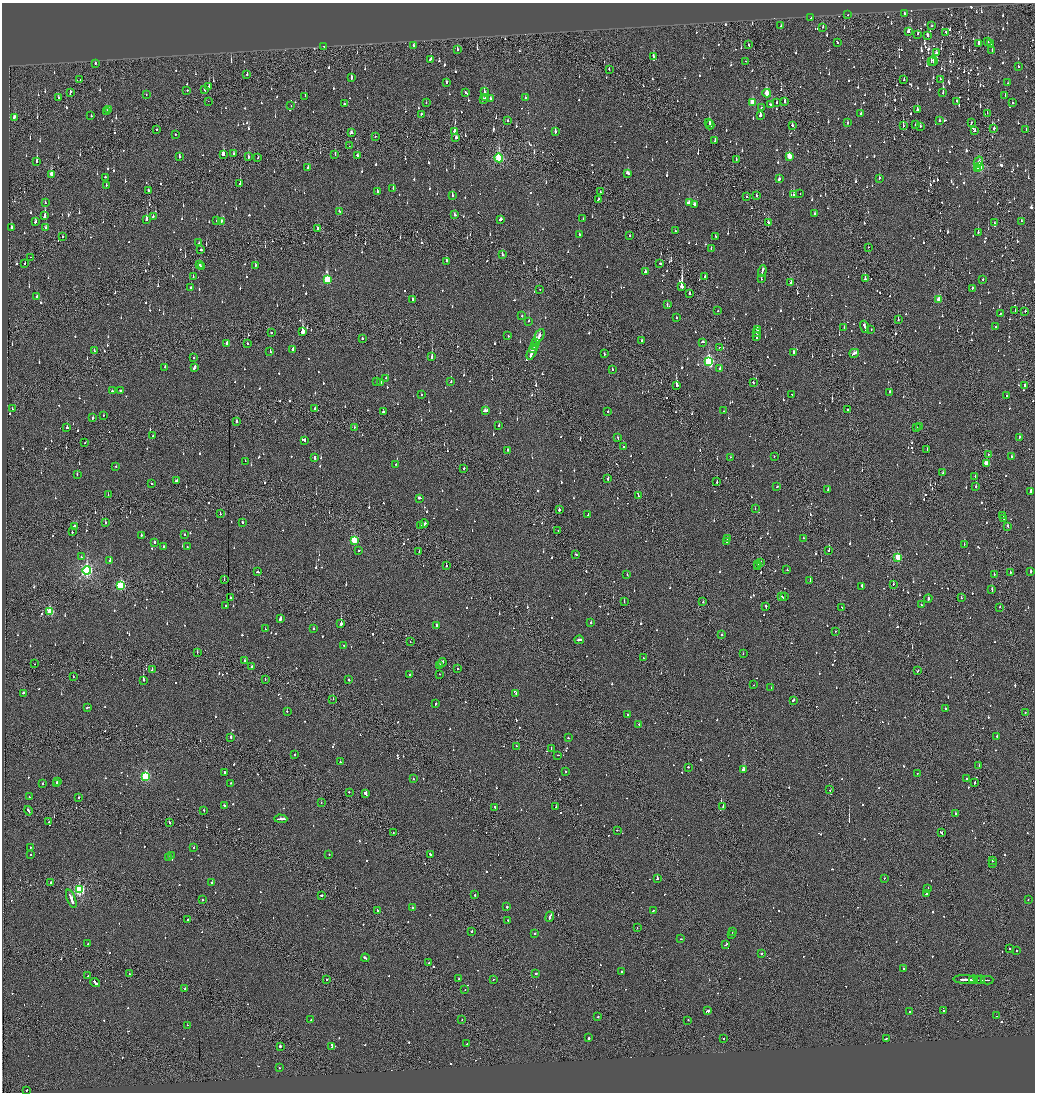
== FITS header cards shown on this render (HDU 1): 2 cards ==
NAXIS1  =                 2065
NAXIS2  =                 2180

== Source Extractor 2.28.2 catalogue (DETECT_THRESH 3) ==
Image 2065 x 2180 px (HDU 1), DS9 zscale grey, zoomed out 1/2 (1 PNG px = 2 x 2 image px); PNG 1037 x 1094 px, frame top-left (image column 1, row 2179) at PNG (2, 3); each listed source drawn as its Kron ellipse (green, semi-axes under 4 px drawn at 4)
Background -0.103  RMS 0.066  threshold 0.197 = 3 sigma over >= 5 px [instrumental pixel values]
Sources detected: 1670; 87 cannot appear on this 1/2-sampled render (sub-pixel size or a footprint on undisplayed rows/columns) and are neither listed nor drawn; of the other 1583, the 500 brightest by FLUX_AUTO listed and drawn (1083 fainter detections omitted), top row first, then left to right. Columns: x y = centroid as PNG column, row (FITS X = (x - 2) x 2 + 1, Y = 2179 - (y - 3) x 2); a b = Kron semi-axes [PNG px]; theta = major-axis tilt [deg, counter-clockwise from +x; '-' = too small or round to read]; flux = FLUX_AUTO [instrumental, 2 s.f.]
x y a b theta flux
904 14 3 2 - 87
848 15 2 1 - 98
811 18 2 2 - 79
781 26 2 2 - 61
932 26 2 2 - 54
823 27 2 2 - 110
908 32 3 2 - 130
946 32 2 2 - 77
918 34 2 2 - 65
928 35 4 2 - 100
837 42 3 2 - 120
987 42 3 2 - 65
979 43 3 2 - 460
991 43 2 2 - 130
748 44 3 1 - 94
414 46 2 2 - 270
324 47 2 1 - 81
457 50 3 2 - 71
992 51 2 2 - 210
936 53 4 2 - 110
653 56 3 2 - 140
430 59 3 2 - 81
745 61 2 2 - 86
933 61 5 2 - 120
931 62 2 2 - 190
95 63 2 2 - 77
1018 66 2 2 - 240
609 69 3 1 - 72
247 74 2 2 - 93
351 78 3 2 - 120
80 79 2 2 - 58
904 79 2 2 - 71
940 79 2 2 - 170
446 82 2 2 - 86
1008 83 2 1 - 58
209 86 3 1 - 430
187 90 2 1 - 160
205 90 3 2 - 55
70 92 3 1 - 130
484 92 3 2 - 110
943 92 3 2 - 110
466 93 3 2 - 150
767 93 4 3 - 290
146 95 2 2 - 56
305 96 2 2 - 83
1005 96 2 2 - 68
58 98 2 2 - 73
485 98 4 2 - 120
525 98 2 2 - 250
483 99 3 2 - 120
491 99 3 2 - 60
208 101 2 1 - 120
956 101 3 2 - 100
784 102 2 2 - 210
426 103 2 2 - 54
752 103 4 3 - 380
777 103 2 2 - 57
1013 103 2 2 - 60
344 104 2 2 - 100
770 104 2 2 - 200
291 106 2 1 - 56
761 107 2 2 - 74
109 109 3 2 - 60
917 110 2 2 - 180
107 112 2 2 - 96
987 113 2 1 - 65
421 114 2 2 - 78
861 114 2 2 - 66
91 115 2 2 - 100
760 115 3 2 - 210
15 117 4 2 - 180
508 121 2 2 - 72
940 121 2 2 - 58
709 122 3 2 - 200
848 123 2 2 - 110
971 123 2 2 - 71
916 124 3 1 - 88
710 125 4 2 - 270
792 125 2 2 - 88
903 126 2 1 - 160
920 126 2 2 - 210
994 128 2 2 - 79
157 129 2 2 - 92
975 130 2 2 - 230
1026 130 2 2 - 56
454 131 4 2 - 620
555 132 3 2 - 230
351 133 3 2 - 140
175 134 2 2 - 56
375 137 2 1 - 180
455 138 3 2 - 130
715 140 3 2 - 110
349 146 2 1 - 140
223 154 3 3 - 200
234 154 3 3 - 82
335 155 3 1 - 110
357 156 3 2 - 120
789 156 3 3 - 340
180 157 2 2 - 73
248 157 2 2 - 110
258 158 2 2 - 120
499 158 4 3 - 1100
736 160 2 1 - 58
37 161 3 2 - 500
978 162 6 3 61 79
979 166 3 3 - 1200
308 168 2 2 - 130
978 169 2 2 - 100
628 173 4 2 - 180
51 174 3 2 - 170
105 177 2 2 - 120
879 178 2 2 - 140
779 179 3 2 - 100
240 184 2 2 - 96
106 185 2 2 - 72
393 188 2 2 - 160
148 191 2 2 - 120
377 191 3 2 - 76
600 191 2 1 - 75
800 194 2 2 - 57
756 195 2 2 - 120
794 195 3 2 - 170
452 196 2 2 - 280
747 197 2 1 - 57
598 199 3 2 - 63
45 203 2 2 - 56
689 203 3 2 - 190
695 204 4 3 - 120
339 211 2 2 - 69
815 213 2 2 - 82
455 215 2 2 - 70
44 216 4 2 - 250
153 216 2 2 - 84
583 218 2 2 - 63
146 219 2 2 - 230
500 219 3 2 - 92
217 221 2 2 - 100
221 221 3 2 - 55
1021 221 2 2 - 98
35 222 3 2 - 80
768 222 3 2 - 170
994 223 2 1 - 75
11 227 2 2 - 110
46 228 2 2 - 140
317 229 3 2 - 94
675 231 2 2 - 130
978 232 2 2 - 150
579 235 2 2 - 130
62 236 2 1 - 130
630 236 2 2 - 64
716 236 4 2 - 130
199 243 2 2 - 350
868 247 2 1 - 66
711 248 2 2 - 67
201 250 2 2 - 140
502 255 2 1 - 240
31 257 2 1 - 180
446 261 2 2 - 90
25 263 3 2 - 56
660 263 2 2 - 98
200 265 2 2 - 110
255 266 3 2 - 73
201 267 3 1 - 160
762 271 6 2 71 190
645 272 2 2 - 270
193 277 2 2 - 60
705 277 3 1 - 130
761 279 2 2 - 64
865 279 3 2 - 97
327 280 4 3 - 750
983 280 2 2 - 76
791 283 3 2 - 88
682 287 4 2 - 4800
191 288 2 2 - 120
972 288 3 2 - 60
540 289 2 1 - 70
689 293 2 1 - 260
37 296 2 2 - 95
412 299 2 2 - 150
939 300 3 2 - 190
667 305 3 2 - 110
1015 310 2 1 - 64
718 311 2 2 - 240
1025 311 2 2 - 170
1000 314 2 2 - 61
522 316 2 2 - 60
676 318 2 2 - 84
898 319 2 1 - 70
529 321 2 2 - 140
865 327 6 2 -72 240
995 327 2 2 - 78
844 328 2 2 - 120
757 329 3 2 - 120
871 329 2 2 - 90
272 332 2 2 - 130
302 332 3 2 - 12000
757 332 4 2 - 160
508 336 2 2 - 93
539 336 7 2 64 440
757 337 3 2 - 330
362 339 2 2 - 240
642 341 2 2 - 110
702 342 3 2 - 85
247 343 2 2 - 260
536 343 4 2 - 500
227 344 3 2 - 73
535 345 2 1 - 120
719 347 2 2 - 64
534 348 5 2 - 180
293 349 2 2 - 220
94 351 3 2 - 61
270 351 2 2 - 70
794 352 3 2 - 210
532 353 7 2 64 310
854 353 5 2 - 260
604 354 2 2 - 89
432 357 3 2 - 420
193 358 2 1 - 74
709 361 4 3 - 1700
165 367 2 2 - 70
194 367 4 2 - 140
720 368 2 2 - 120
612 369 2 2 - 130
386 378 2 2 - 87
376 382 2 2 - 74
381 382 3 2 - 88
451 382 2 2 - 100
753 383 2 2 - 69
676 385 3 2 - 1300
1025 385 3 2 - 150
112 391 2 2 - 150
120 391 2 2 - 200
890 392 2 2 - 140
421 395 2 2 - 61
792 395 2 2 - 91
1007 395 2 2 - 60
315 408 2 2 - 110
12 409 2 2 - 95
847 409 2 1 - 200
485 411 4 2 - 160
608 411 2 2 - 170
723 411 2 2 - 75
383 412 2 2 - 400
103 415 2 2 - 61
93 418 2 2 - 270
237 422 2 2 - 310
499 425 2 2 - 110
67 427 2 2 - 89
354 427 2 2 - 61
920 427 3 2 - 230
917 428 2 1 - 97
153 436 2 2 - 60
1019 437 3 2 - 86
617 438 3 2 - 73
305 440 2 2 - 74
85 443 2 2 - 61
623 447 2 2 - 54
927 449 3 1 - 120
508 450 3 2 - 84
988 454 2 1 - 56
774 456 2 2 - 67
315 457 2 2 - 220
731 457 2 2 - 92
1011 457 3 2 - 86
245 461 2 2 - 150
986 463 3 2 - 200
396 464 2 1 - 65
116 466 2 2 - 57
464 468 2 2 - 110
943 473 3 2 - 66
77 475 2 2 - 68
975 477 3 2 - 120
608 479 2 2 - 420
177 481 2 2 - 140
717 482 2 2 - 75
151 484 2 2 - 73
976 486 2 2 - 79
777 487 2 2 - 55
828 490 2 2 - 71
1031 492 3 2 - 360
108 495 2 1 - 81
638 496 3 1 - 94
419 498 3 2 - 120
755 509 2 1 - 57
559 510 2 2 - 560
220 514 2 2 - 56
588 514 2 2 - 55
1003 516 2 1 - 99
1004 519 3 2 - 200
105 522 2 2 - 130
242 522 2 2 - 68
424 524 4 2 - 170
75 526 4 2 - 120
421 526 2 2 - 97
1008 526 3 1 - 71
558 531 2 1 - 59
72 532 2 2 - 78
141 535 2 2 - 110
185 535 2 2 - 75
803 538 2 2 - 64
727 539 2 2 - 71
354 540 3 3 - 560
154 542 2 2 - 140
727 542 2 2 - 67
964 544 3 2 - 85
163 547 2 2 - 70
187 547 2 2 - 100
359 550 2 2 - 68
829 550 2 2 - 85
419 552 3 1 - 74
576 554 2 2 - 69
81 557 2 2 - 65
898 557 3 3 - 560
110 561 2 2 - 240
761 563 2 1 - 100
758 565 2 1 - 88
446 566 2 2 - 180
757 567 2 2 - 54
87 570 4 4 - 2900
787 570 2 2 - 220
1031 571 2 2 - 230
258 572 3 2 - 150
1010 573 2 1 - 76
994 574 2 1 - 100
627 575 2 1 - 110
224 580 2 1 - 56
810 581 2 2 - 97
893 584 2 1 - 89
121 585 3 3 - 1200
862 586 3 2 - 190
992 590 3 2 - 110
784 596 4 1 - 120
781 597 2 2 - 65
230 598 2 2 - 83
928 598 4 2 - 190
961 598 2 2 - 100
624 601 2 1 - 70
703 602 2 2 - 59
921 604 2 2 - 57
226 606 2 2 - 89
766 606 3 2 - 130
842 607 3 2 - 82
1000 607 2 1 - 82
50 612 3 3 - 590
280 618 3 2 - 440
591 623 2 2 - 190
341 624 2 2 - 1000
436 625 2 2 - 190
265 629 2 2 - 73
314 629 2 2 - 120
835 631 2 1 - 89
722 635 2 2 - 120
579 640 5 2 - 110
410 641 2 1 - 86
344 646 2 2 - 74
197 652 2 1 - 140
743 654 2 2 - 96
643 658 2 1 - 62
245 661 2 2 - 61
442 663 5 2 - 200
35 664 2 1 - 65
440 665 3 1 - 130
252 667 2 2 - 86
457 668 2 1 - 68
152 670 2 2 - 220
918 671 3 1 - 83
409 674 2 2 - 74
439 674 2 1 - 54
73 677 2 2 - 110
265 679 2 1 - 56
143 680 3 2 - 430
348 680 2 2 - 87
753 685 2 1 - 320
771 687 2 1 - 57
23 693 3 2 - 85
516 694 2 2 - 100
333 699 2 2 - 120
793 700 2 2 - 300
435 704 3 2 - 92
87 708 3 2 - 93
945 708 2 2 - 77
287 711 2 2 - 120
1025 713 2 1 - 160
627 715 2 2 - 78
639 724 2 2 - 150
997 736 2 2 - 320
231 737 2 2 - 390
568 738 2 2 - 76
516 746 2 1 - 65
551 748 2 1 - 93
295 755 2 2 - 96
558 755 2 2 - 81
340 762 2 2 - 170
979 765 2 1 - 180
688 767 2 2 - 210
744 770 4 2 - 3300
566 771 2 1 - 150
225 773 3 2 - 120
917 773 2 1 - 240
145 776 3 3 - 1200
413 779 2 2 - 97
967 779 2 2 - 62
57 781 2 2 - 61
56 783 2 2 - 120
230 783 2 2 - 72
975 783 3 2 - 86
43 784 2 2 - 260
830 790 2 1 - 61
349 792 2 1 - 58
366 794 3 2 - 430
29 797 2 2 - 55
78 797 2 2 - 160
321 803 2 2 - 66
224 805 2 2 - 100
723 806 2 2 - 130
495 807 3 2 - 83
556 807 2 2 - 59
204 810 2 2 - 99
28 811 5 2 - 150
955 813 2 2 - 140
281 819 6 2 -1 380
49 822 2 1 - 77
169 822 3 1 - 110
617 830 2 1 - 72
393 833 2 1 - 73
941 833 3 2 - 140
194 847 2 2 - 58
30 848 2 2 - 67
329 854 2 2 - 60
430 854 3 2 - 120
30 855 2 2 - 120
171 856 2 1 - 220
169 858 2 2 - 75
993 860 3 1 - 150
992 864 2 1 - 120
884 878 2 2 - 150
657 879 2 2 - 250
51 882 2 2 - 170
212 883 2 2 - 270
928 888 3 2 - 150
79 890 3 3 - 1700
926 894 3 2 - 130
321 895 3 2 - 500
475 895 2 2 - 180
71 899 10 2 -68 440
202 900 2 2 - 65
1028 900 2 2 - 97
412 907 2 2 - 120
507 907 2 2 - 360
378 910 2 2 - 260
653 910 3 2 - 60
550 917 5 2 - 200
188 919 2 2 - 62
508 920 2 2 - 120
637 928 2 1 - 59
472 931 2 2 - 180
732 931 3 2 - 170
535 933 2 2 - 190
732 934 2 2 - 100
681 939 2 2 - 72
88 944 2 2 - 78
726 944 3 2 - 100
1010 949 2 2 - 100
1016 951 2 2 - 72
761 953 2 1 - 600
365 958 4 2 - 180
428 963 2 2 - 72
903 968 2 1 - 740
622 971 2 2 - 170
130 974 2 2 - 55
536 974 2 2 - 850
88 976 2 2 - 93
459 979 2 2 - 110
965 979 11 2 -1 600
326 980 2 2 - 99
493 980 2 2 - 55
973 980 4 2 - 190
977 980 3 1 - 130
980 980 4 1 - 250
987 980 6 1 2 290
95 983 5 2 - 340
185 989 2 2 - 88
465 989 2 2 - 55
944 1010 2 2 - 61
708 1011 4 1 - 3100
909 1012 2 2 - 75
996 1016 2 1 - 95
597 1017 2 2 - 72
462 1019 2 1 - 65
311 1020 2 2 - 82
688 1020 2 2 - 220
187 1025 2 1 - 92
589 1038 2 2 - 390
723 1038 2 1 - 210
886 1038 2 1 - 83
467 1044 2 2 - 130
280 1046 2 2 - 370
332 1046 3 2 - 190
279 1067 2 2 - 100
26 1090 2 1 - 110
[1083 fainter detections neither listed nor drawn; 87 sub-pixel or undisplayed-footprint detections neither listed nor drawn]